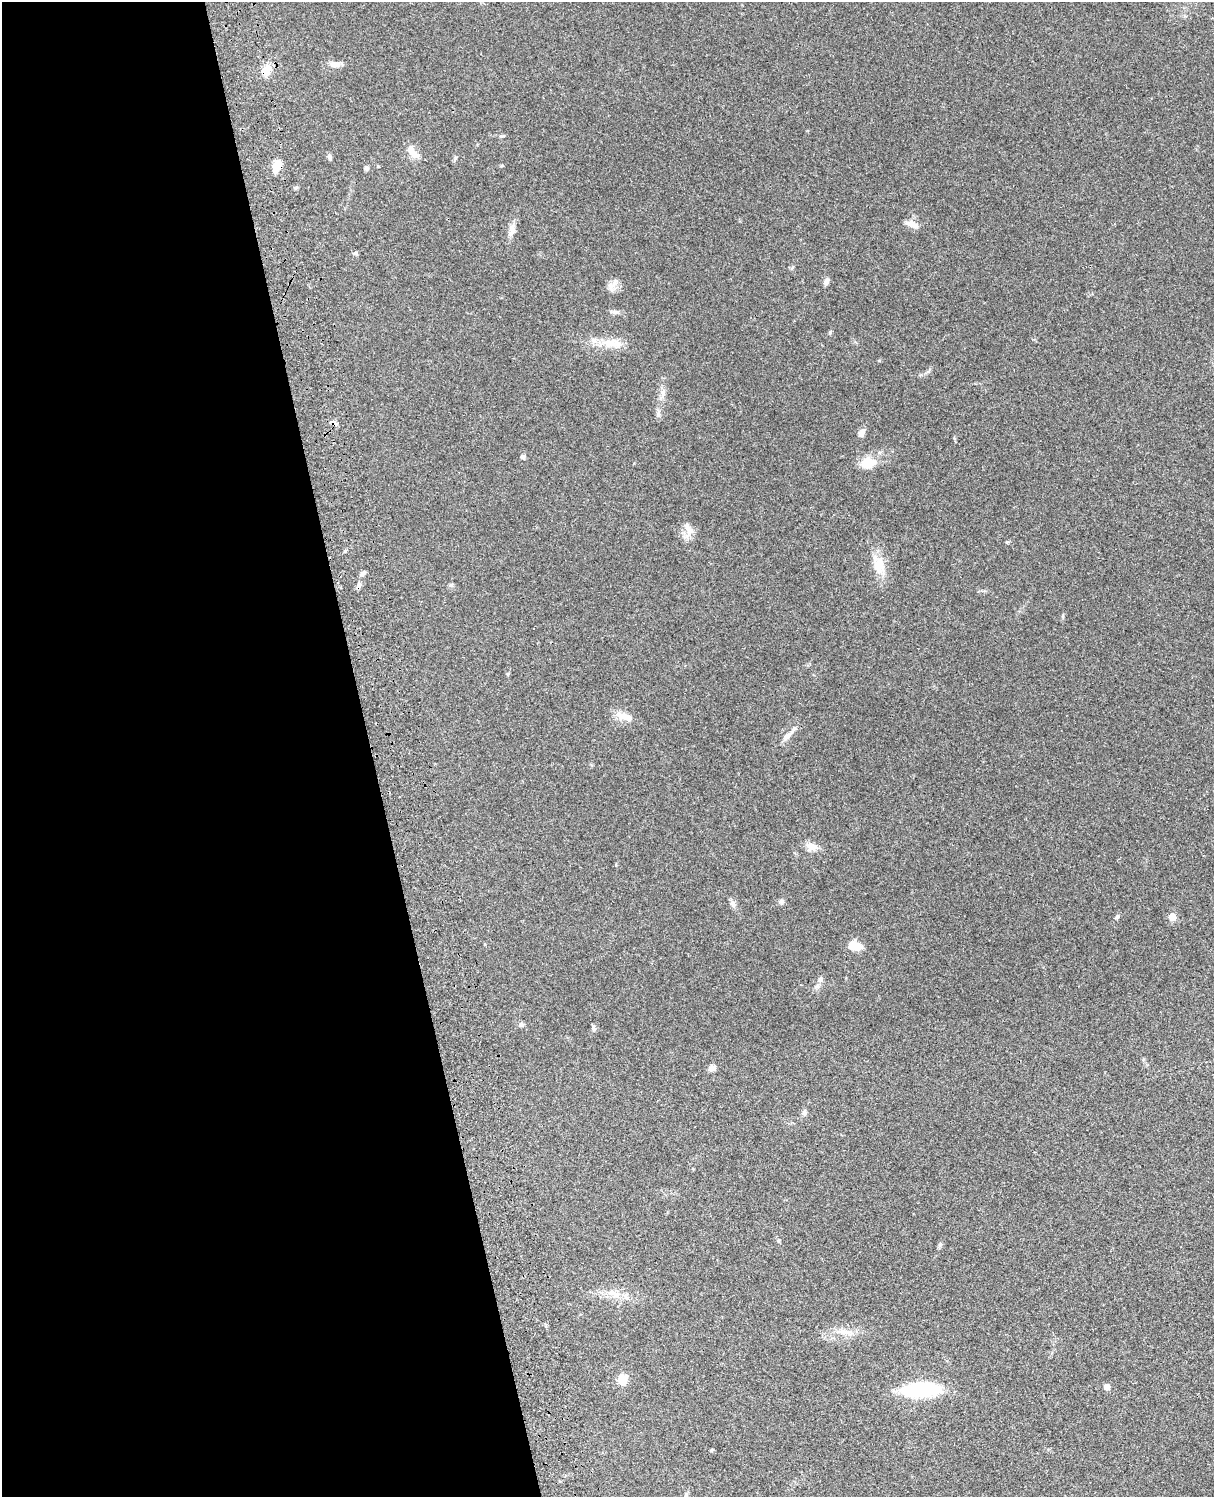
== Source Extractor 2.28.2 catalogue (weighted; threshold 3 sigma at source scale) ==
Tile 5 of 4 x 3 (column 1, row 2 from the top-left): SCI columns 121-1332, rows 1773-3267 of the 5085 x 4926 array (HDU 1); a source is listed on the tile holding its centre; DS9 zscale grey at full resolution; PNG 1216 x 1499 px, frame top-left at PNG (2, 2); no overlay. Shown black and unused: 31% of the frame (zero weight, under 3 of 4 exposures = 6% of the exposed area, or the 3 px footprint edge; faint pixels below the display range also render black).
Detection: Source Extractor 2.28.2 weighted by HDU 2 'WHT'; one run over the whole footprint, this tile lists its part. Background 0.107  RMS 0.0065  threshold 0.0291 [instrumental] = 3 sigma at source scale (4.5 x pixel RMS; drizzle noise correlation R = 1.50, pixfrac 1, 0.05/0.05 arcsec/px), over >= 5 px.
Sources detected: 52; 1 cosmic-ray / hot-pixel residue — not listed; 1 inside a brighter listed object's ellipse — not listed separately; the other 50 listed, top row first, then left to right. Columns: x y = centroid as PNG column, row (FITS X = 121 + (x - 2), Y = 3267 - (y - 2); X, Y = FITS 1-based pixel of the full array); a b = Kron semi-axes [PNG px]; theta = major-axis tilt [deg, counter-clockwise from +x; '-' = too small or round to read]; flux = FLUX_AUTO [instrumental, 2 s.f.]
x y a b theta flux
335 64 14 7 -2 3.9
266 70 13 9 55 8.1
502 136 8 4 5 1
413 152 21 9 -52 6.5
330 157 7 6 - 1.5
502 165 5 3 - 0.66
277 166 11 8 71 9.3
366 168 6 5 - 1.2
296 188 6 4 2 0.91
912 224 15 7 -26 4.8
512 230 17 9 68 4.4
355 253 7 4 0 1.2
826 281 9 6 68 2.5
611 286 15 9 -86 4.1
615 312 12 5 3 2.1
830 332 5 5 - 0.83
615 343 26 11 -12 10
663 393 7 6 - 2
658 414 9 6 83 1.9
861 433 11 7 61 3.1
523 457 6 5 - 1.3
868 463 19 13 11 11
688 529 22 8 -59 5.1
879 565 27 15 -70 13
363 573 8 5 35 1.6
451 585 6 5 - 1.1
359 586 9 5 68 1.9
508 674 6 3 71 0.65
626 717 24 8 -23 8.1
787 736 15 7 49 4.6
812 846 14 9 -20 5.8
781 902 7 5 89 1.5
733 904 10 7 -63 2.5
1117 917 7 5 53 1.1
1172 917 5 5 - 14
855 946 15 8 -11 9.8
818 986 10 6 45 2.2
521 1025 7 6 - 1.5
593 1028 8 5 -78 1.3
712 1068 9 7 27 2.7
804 1113 8 6 90 1.7
778 1241 6 5 - 0.87
940 1245 7 5 68 1.2
613 1293 22 8 -23 7.9
844 1332 21 8 -11 6.7
622 1380 5 5 - 33
1107 1387 6 6 - 3.3
921 1390 35 12 4 63
711 1450 4 4 - 0.91
686 1495 6 4 72 0.91
Overlapping masked pixels (flux is a lower limit): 3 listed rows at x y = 266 70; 277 166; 359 586
Unlisted compact peaks at least as high as the median listed source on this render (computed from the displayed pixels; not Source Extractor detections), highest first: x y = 1007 542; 879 361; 954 438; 1063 616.